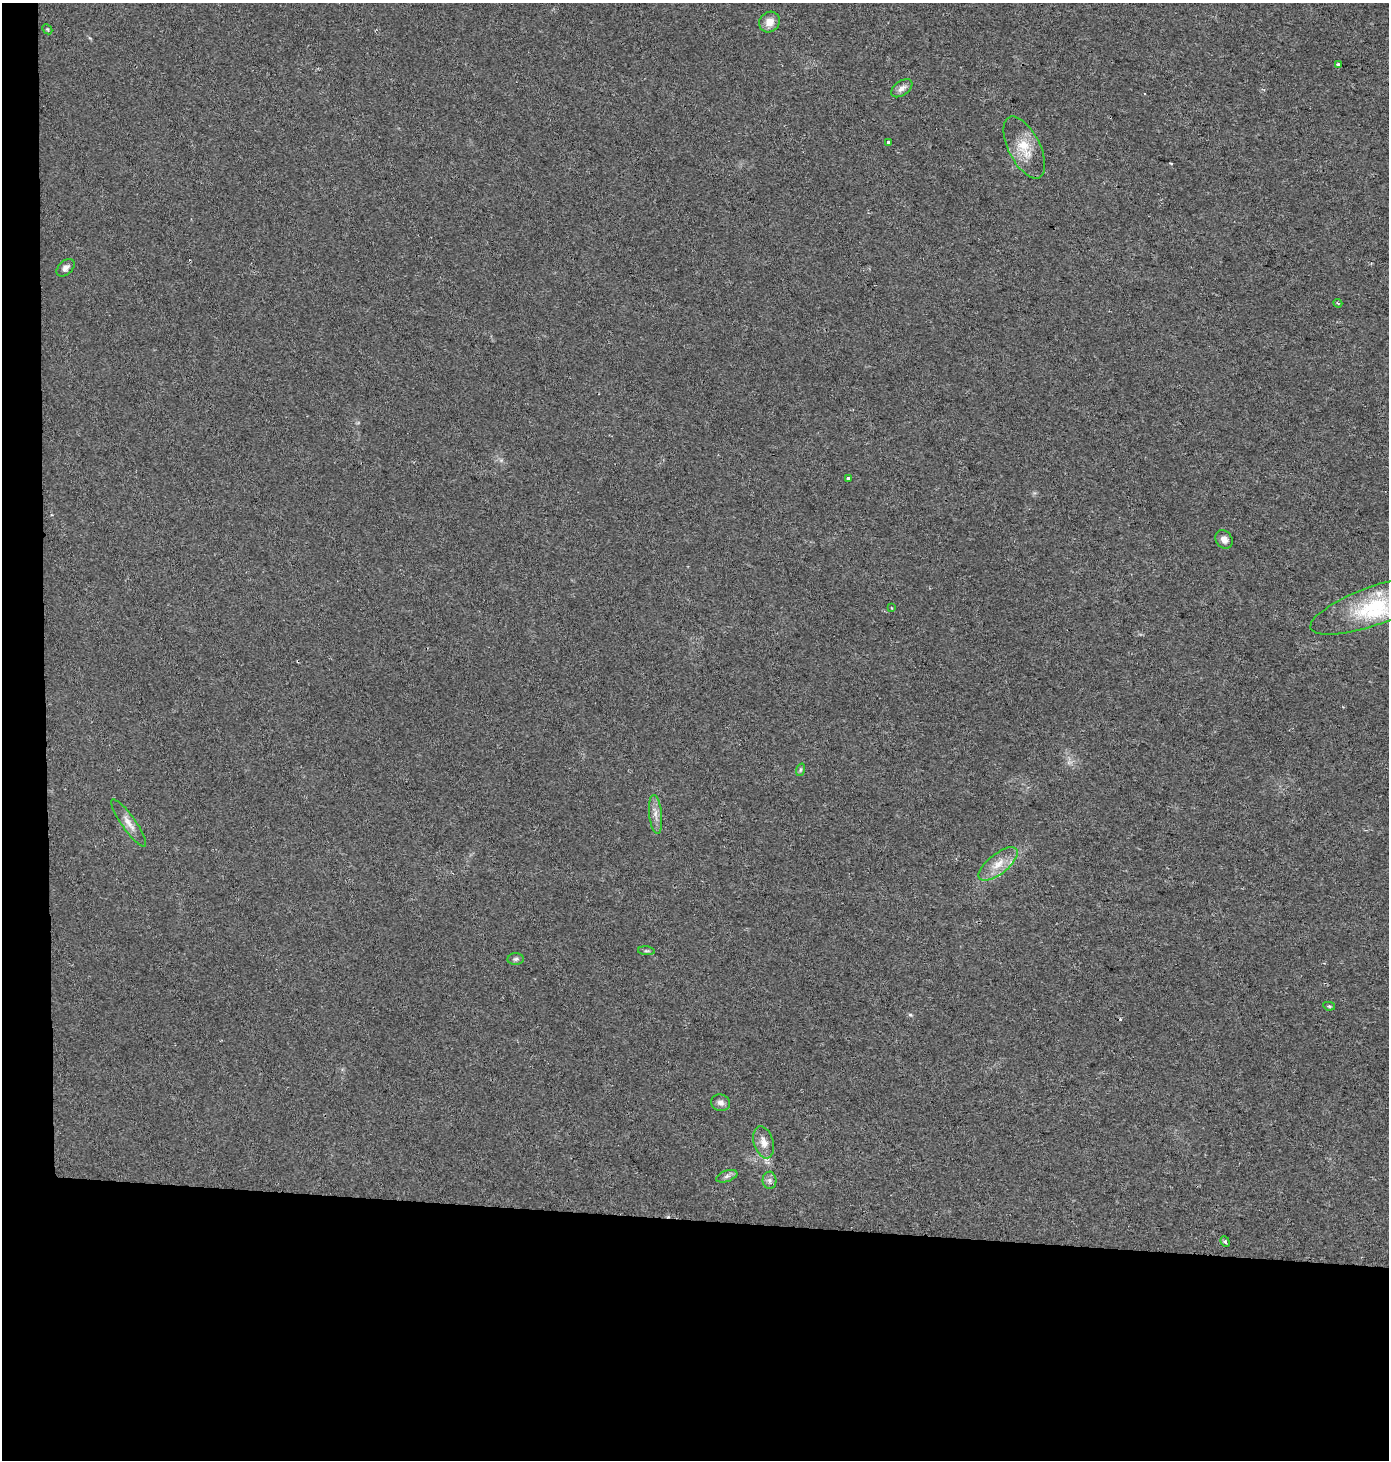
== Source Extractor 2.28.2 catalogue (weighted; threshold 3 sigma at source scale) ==
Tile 7 of 3 x 3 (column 1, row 3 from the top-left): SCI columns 239-1625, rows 1-1458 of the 4626 x 4380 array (HDU 1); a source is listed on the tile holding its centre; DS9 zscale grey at full resolution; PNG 1391 x 1462 px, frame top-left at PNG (2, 3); each listed source drawn as its Kron ellipse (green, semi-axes under 4 px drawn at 4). Shown black and unused: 19% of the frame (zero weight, under 2 of 3 exposures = <1% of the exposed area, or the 3 px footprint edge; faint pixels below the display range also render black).
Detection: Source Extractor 2.28.2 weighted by HDU 2 'WHT'; one run over the whole footprint, this tile lists its part. Background 0.0439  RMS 0.0058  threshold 0.0263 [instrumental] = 3 sigma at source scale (4.5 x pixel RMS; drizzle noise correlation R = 1.50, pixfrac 1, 0.0396/0.0396 arcsec/px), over >= 5 px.
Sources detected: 27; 1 cosmic-ray / hot-pixel residue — neither listed nor drawn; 2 inside a brighter listed object's ellipse — not listed separately; the other 24 listed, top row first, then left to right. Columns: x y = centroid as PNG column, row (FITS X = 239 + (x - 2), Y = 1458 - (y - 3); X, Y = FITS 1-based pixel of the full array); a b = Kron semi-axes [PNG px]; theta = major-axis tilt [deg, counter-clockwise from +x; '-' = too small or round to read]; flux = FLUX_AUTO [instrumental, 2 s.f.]
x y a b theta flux
769 22 11 10 - 5.6
47 29 6 4 -44 0.76
1338 65 4 3 - 2.7
902 88 12 7 35 3.2
888 142 3 3 - 1.8
1024 148 34 15 -63 15
65 268 10 7 42 2.5
1338 303 4 3 - 0.92
848 478 3 3 - 1.3
1224 539 10 8 -55 3.5
1375 605 69 19 20 45
891 608 3 3 - 2
800 770 6 4 71 0.91
655 814 19 6 -84 4.1
129 823 28 7 -55 5.4
998 864 23 10 38 9
646 951 8 3 -5 0.9
516 959 8 6 4 1.4
1329 1006 6 4 -10 0.86
720 1103 10 8 -21 2.8
764 1142 16 9 -73 5.3
727 1176 11 5 19 2
769 1180 8 7 - 2
1225 1242 5 4 - 0.99